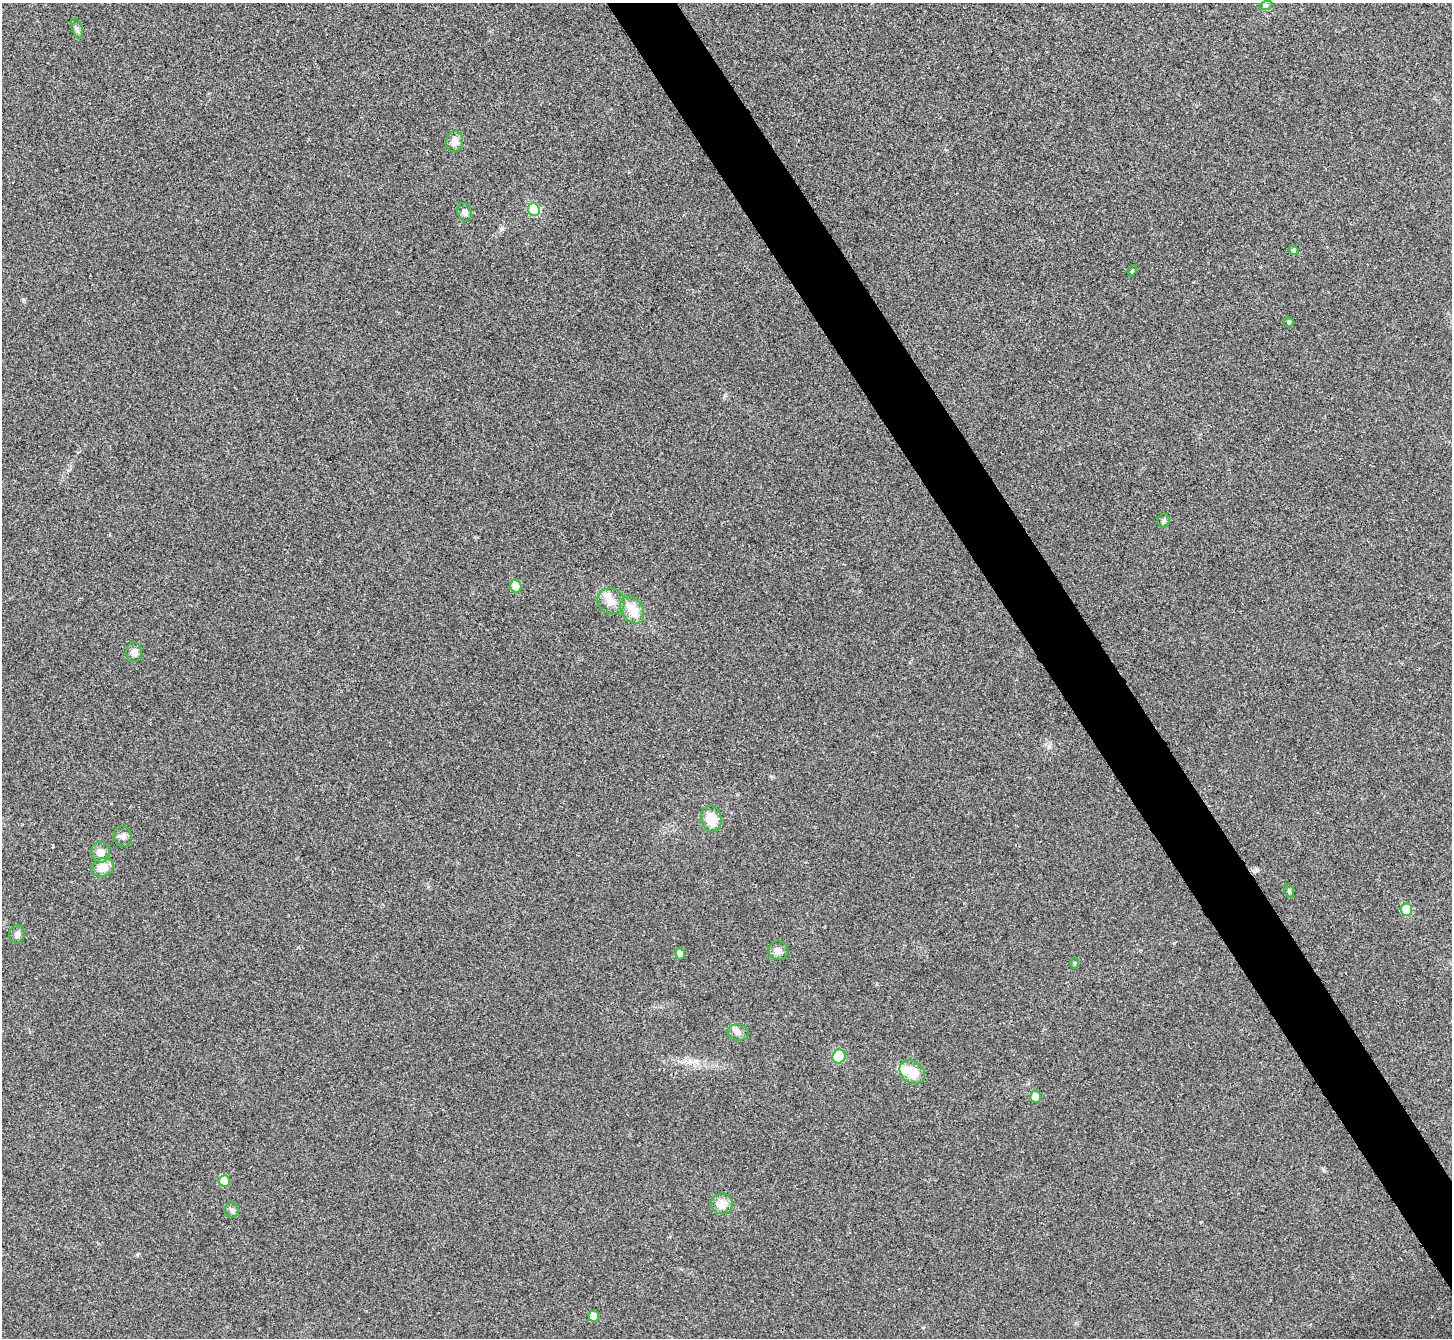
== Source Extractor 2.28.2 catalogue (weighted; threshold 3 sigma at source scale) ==
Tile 6 of 4 x 4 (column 2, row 2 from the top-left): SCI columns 1457-2906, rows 2836-4171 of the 5814 x 5806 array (HDU 1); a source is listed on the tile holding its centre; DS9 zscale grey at full resolution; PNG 1454 x 1340 px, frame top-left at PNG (2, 3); each listed source drawn as its Kron ellipse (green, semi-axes under 4 px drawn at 4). Shown black and unused: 4% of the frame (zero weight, under 3 of 4 exposures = <1% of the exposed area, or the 3 px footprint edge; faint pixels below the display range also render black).
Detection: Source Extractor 2.28.2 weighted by HDU 2 'WHT'; one run over the whole footprint, this tile lists its part. Background 0.0679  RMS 0.007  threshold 0.0314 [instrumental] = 3 sigma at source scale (4.5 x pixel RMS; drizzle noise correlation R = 1.50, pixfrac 1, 0.05/0.05 arcsec/px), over >= 5 px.
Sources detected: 33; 1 inside a brighter object's white glare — neither listed nor drawn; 1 inside a brighter listed object's ellipse — not listed separately; the other 31 listed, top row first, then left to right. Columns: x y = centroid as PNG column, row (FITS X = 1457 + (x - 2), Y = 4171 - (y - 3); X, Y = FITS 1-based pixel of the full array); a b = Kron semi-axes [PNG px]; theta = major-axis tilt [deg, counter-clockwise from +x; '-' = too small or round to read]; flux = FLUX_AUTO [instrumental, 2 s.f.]
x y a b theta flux
1266 5 7 4 19 1.1
77 28 10 5 -71 1.8
455 141 10 8 89 5.4
534 210 6 5 - 34
464 212 9 7 -74 2.8
1293 250 5 4 - 1.6
1132 271 6 4 65 0.82
1289 322 5 4 - 1.6
1163 521 7 6 - 1.6
516 586 6 5 - 15
611 601 14 12 -33 7.2
632 610 15 10 -60 13
134 652 10 8 -83 3.6
711 819 13 10 -76 12
123 837 10 9 - 3
100 852 10 9 - 6.5
103 867 11 9 23 8.7
1289 891 7 4 -69 1.2
1406 910 6 5 - 24
17 934 9 7 78 2.6
778 951 10 9 - 4
680 954 6 5 - 4.5
1074 963 6 4 89 0.77
738 1032 11 8 -10 3.2
839 1056 7 6 - 31
912 1072 14 10 -35 14
1035 1097 6 5 - 7.8
224 1181 6 5 - 15
722 1204 11 10 - 8.6
232 1210 7 7 - 1.8
594 1316 5 5 - 8